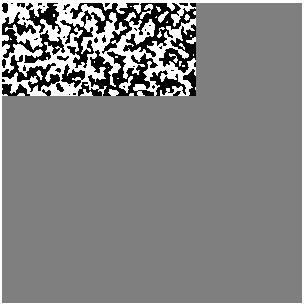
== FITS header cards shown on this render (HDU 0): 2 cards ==
NAXIS1  =                  300
NAXIS2  =                  300

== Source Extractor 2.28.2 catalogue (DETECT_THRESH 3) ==
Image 300 x 300 px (HDU 0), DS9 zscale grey, 1 PNG px = 1 image px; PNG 304 x 304 px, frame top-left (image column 1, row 300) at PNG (2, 3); no overlay
Background 0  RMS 0.35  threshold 1.04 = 3 sigma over >= 5 px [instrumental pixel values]
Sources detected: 17; all 17 listed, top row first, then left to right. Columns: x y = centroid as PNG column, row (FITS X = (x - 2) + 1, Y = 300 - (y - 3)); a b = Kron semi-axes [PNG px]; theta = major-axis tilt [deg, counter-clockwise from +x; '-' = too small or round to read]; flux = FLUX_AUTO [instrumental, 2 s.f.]
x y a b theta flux
12 7 7 5 -35 130
84 7 4 4 - 98
91 9 5 4 - 130
111 16 4 4 - 58
88 26 6 4 75 35
149 29 6 6 - 51
5 37 3 3 - 22
142 37 5 4 - 31
32 43 4 4 - 63
118 51 7 5 -13 57
180 51 3 2 - 22
38 52 4 4 - 48
43 63 6 4 -18 27
86 73 5 3 - 24
24 83 3 3 - 30
33 94 5 5 - 110
65 94 6 5 - 46